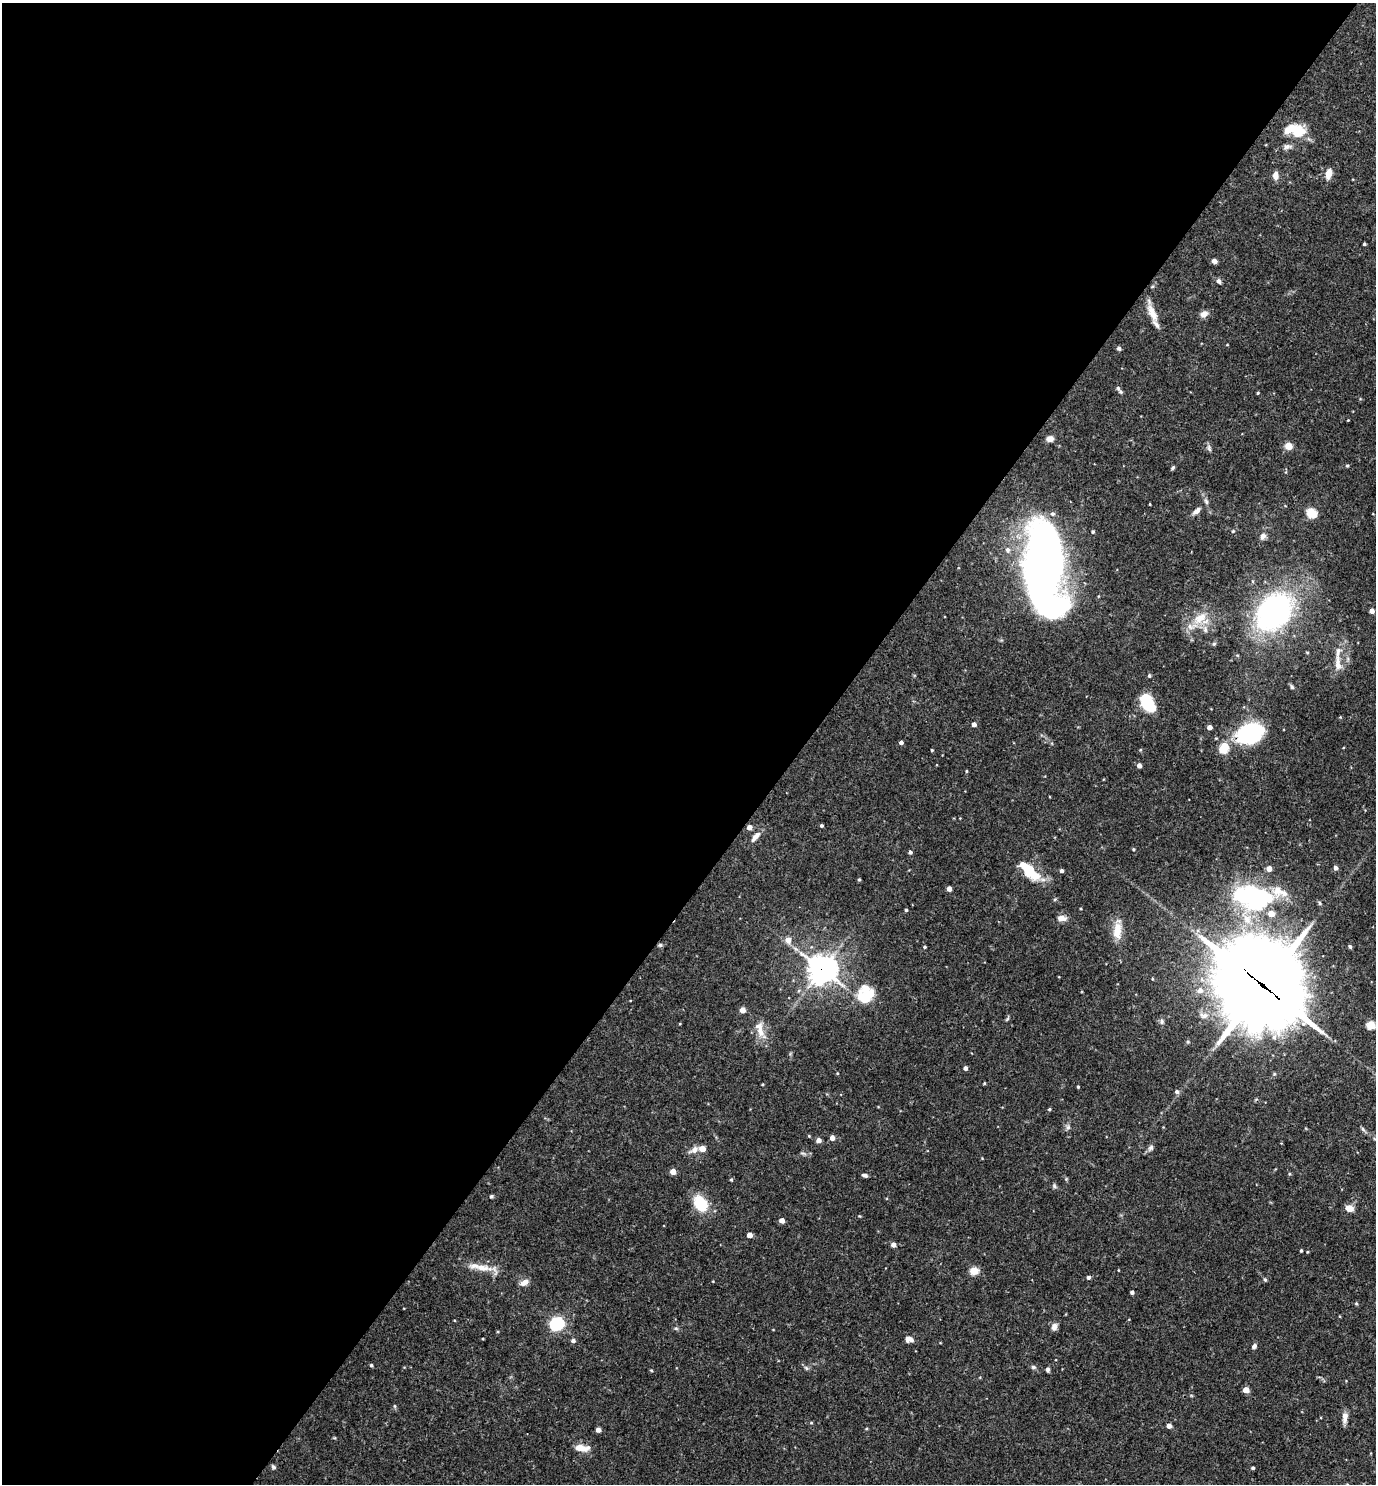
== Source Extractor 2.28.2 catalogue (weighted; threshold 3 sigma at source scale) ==
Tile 5 of 4 x 4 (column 1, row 2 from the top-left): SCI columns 149-1522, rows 2967-4448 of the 5936 x 5931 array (HDU 1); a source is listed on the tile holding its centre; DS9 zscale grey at full resolution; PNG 1378 x 1486 px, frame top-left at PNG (2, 3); no overlay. Shown black and unused: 58% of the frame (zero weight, under 3 of 4 exposures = <1% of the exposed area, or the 3 px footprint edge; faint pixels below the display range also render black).
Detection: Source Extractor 2.28.2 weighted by HDU 2 'WHT'; one run over the whole footprint, this tile lists its part. Background 0.0709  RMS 0.0035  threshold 0.0156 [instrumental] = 3 sigma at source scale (4.5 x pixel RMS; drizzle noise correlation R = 1.50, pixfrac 1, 0.05/0.05 arcsec/px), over >= 5 px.
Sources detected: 139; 3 inside a brighter object's white glare — not listed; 9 inside a brighter listed object's ellipse — not listed separately; the other 127 listed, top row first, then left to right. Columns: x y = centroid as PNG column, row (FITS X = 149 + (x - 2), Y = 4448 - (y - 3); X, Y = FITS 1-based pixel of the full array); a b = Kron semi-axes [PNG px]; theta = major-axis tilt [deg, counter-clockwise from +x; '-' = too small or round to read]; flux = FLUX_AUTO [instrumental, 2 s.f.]
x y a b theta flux
1298 131 18 15 -30 9.5
1287 147 12 6 10 1.4
1329 174 10 6 77 3.6
1275 175 9 7 89 2.2
1364 244 3 3 - 0.45
1214 261 4 4 - 2.3
1219 281 7 6 - 0.85
1152 313 26 8 -65 4.5
1204 314 9 7 27 2.1
1119 348 5 5 - 0.72
1118 388 8 6 -70 0.83
1258 393 3 3 - 0.39
1050 439 8 6 8 1.9
1288 446 5 4 - 9.3
1209 448 10 5 -72 0.86
1347 466 4 3 - 0.48
1173 468 6 4 68 0.5
1206 501 8 5 -63 0.87
1150 504 4 2 - 0.24
1196 511 11 5 42 1.8
1312 513 5 5 - 20
1052 514 6 6 - 0.86
1093 532 4 3 - 0.42
1263 536 9 7 59 1.4
1007 550 8 6 -73 1.3
1041 566 67 25 -81 300
1372 611 4 4 - 2.2
1274 612 35 27 46 86
1200 618 24 13 38 7.3
1214 644 5 5 - 0.49
1307 652 4 3 - 0.33
1338 663 24 8 -87 3.3
1149 676 4 4 - 0.56
1292 687 7 5 -61 0.58
1147 703 13 10 -67 15
1340 717 4 4 - 0.28
974 724 4 4 - 1.5
1209 727 4 4 - 2.1
1250 733 21 14 22 44
901 742 4 3 - 1
1224 748 16 12 69 5.8
932 750 3 3 - 0.39
1139 765 4 4 - 1.9
966 771 4 3 - 0.33
821 826 3 3 - 0.48
749 827 4 4 - 2.3
755 836 15 6 49 2.2
1133 849 4 3 - 0.37
910 852 4 4 - 0.75
1336 868 5 4 - 1.3
1269 869 4 4 - 3.2
1028 870 27 10 -42 13
1061 871 4 4 - 1
859 880 4 4 - 0.39
949 889 4 4 - 2.2
1254 895 46 30 -23 47
1055 899 6 4 19 0.38
1319 903 6 4 -63 0.54
906 910 4 3 - 0.58
1061 918 8 6 -3 2.9
1117 930 21 10 84 5.6
788 940 6 6 - 2.8
660 945 6 5 - 0.56
1350 946 5 4 - 0.57
924 947 4 3 - 0.46
822 969 10 10 - 350
1261 984 38 27 -43 4100
1200 990 8 7 - 2.2
867 995 21 15 21 10
742 1010 4 4 - 3.6
1007 1019 7 3 53 0.45
1162 1022 8 5 90 0.83
1371 1025 5 5 - 13
760 1030 27 10 -73 4.7
1274 1037 8 6 60 1.3
965 1068 4 4 - 1.2
837 1073 4 3 - 0.28
984 1083 4 3 - 0.35
1078 1087 3 3 - 0.39
1177 1092 6 5 - 0.84
1049 1109 4 3 - 0.39
1068 1127 6 6 - 0.84
1363 1129 8 4 -53 0.66
832 1138 4 4 - 2.4
819 1140 4 4 - 2.1
1150 1148 9 6 51 1
702 1149 5 4 - 4.2
694 1150 12 7 33 2.2
673 1172 4 4 - 3.7
1289 1174 4 3 - 0.36
865 1175 6 4 -13 0.85
731 1180 5 4 - 0.43
1054 1186 7 5 -70 0.62
491 1196 4 4 - 0.53
700 1203 17 12 -58 12
1349 1208 7 5 -24 4.2
782 1220 4 4 - 2.7
749 1235 4 4 - 3.2
893 1245 4 4 - 2
1301 1251 3 3 - 0.45
482 1268 28 9 -7 5.1
1118 1270 3 2 - 0.22
974 1271 5 5 - 12
1088 1277 4 4 - 0.88
1265 1280 5 4 - 0.46
524 1282 13 7 27 1.9
1132 1292 4 3 - 0.97
1356 1303 4 4 - 0.39
557 1324 7 6 - 67
1054 1327 9 7 72 1.6
676 1328 6 4 -1 0.51
909 1339 9 7 -3 1.7
573 1341 5 4 - 1
1254 1346 6 5 - 0.97
371 1365 4 4 - 0.49
1033 1367 7 5 -14 0.7
806 1368 6 5 - 0.67
1048 1369 5 5 - 0.69
651 1370 5 3 - 0.33
1246 1390 4 4 - 4.8
1345 1417 13 6 88 2.2
811 1423 5 3 - 0.3
1169 1426 4 4 - 2.3
598 1430 4 4 - 2
581 1448 19 8 -6 3.5
273 1467 6 4 -44 0.65
1253 1468 3 3 - 0.63
Overlapping masked pixels (flux is a lower limit): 4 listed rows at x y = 1250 733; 1028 870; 822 969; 1261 984